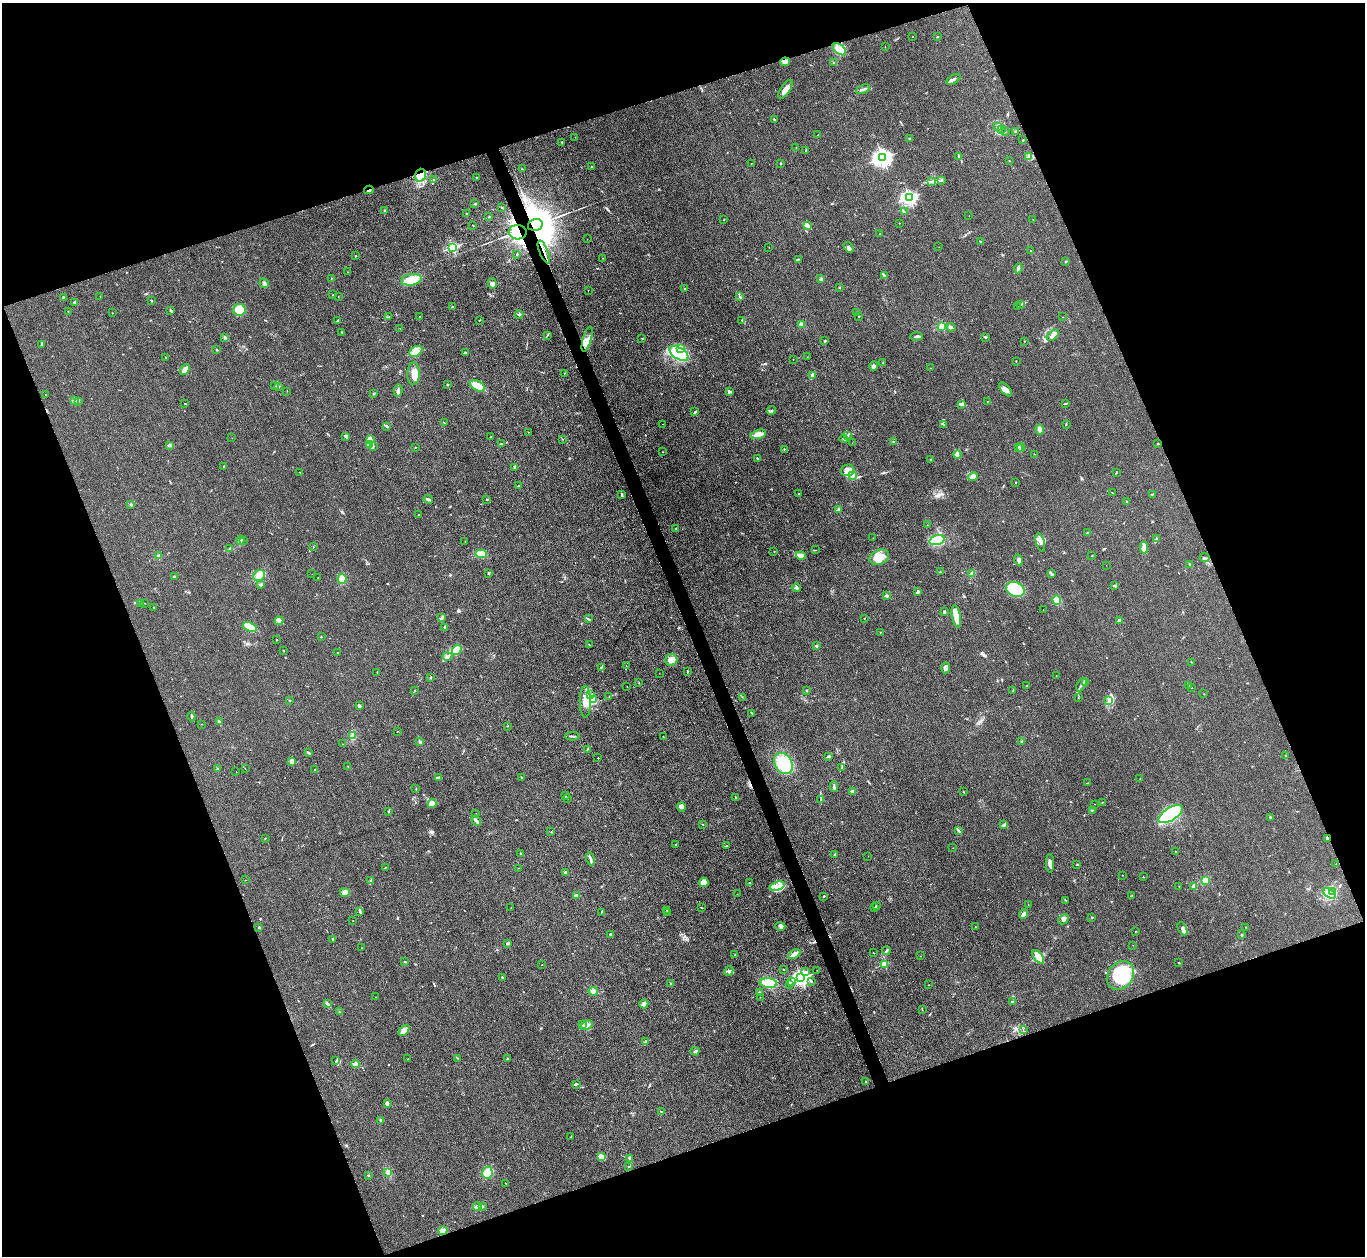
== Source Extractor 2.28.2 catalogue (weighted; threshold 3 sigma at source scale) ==
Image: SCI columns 2-5453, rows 149-5162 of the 5454 x 5440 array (HDU 1 of 3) = the unmasked area's bounding box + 8 px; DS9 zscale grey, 4 x 4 block average (1 PNG px = mean of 4 x 4 image px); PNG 1367 x 1258 px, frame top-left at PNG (2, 3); each listed source drawn as its Kron ellipse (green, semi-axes under 4 px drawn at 4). Shown black and unused: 40% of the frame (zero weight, under 3 of 4 exposures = <1% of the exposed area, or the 3 px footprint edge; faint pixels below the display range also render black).
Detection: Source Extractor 2.28.2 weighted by HDU 2 'WHT'. Background 0.0587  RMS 0.0052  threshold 0.0233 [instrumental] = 3 sigma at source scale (4.5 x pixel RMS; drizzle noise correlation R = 1.50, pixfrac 1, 0.05/0.05 arcsec/px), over >= 5 px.
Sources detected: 521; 6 inside a brighter object's white glare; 2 cosmic-ray / hot-pixel residue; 3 long thin detections or spike segments (spike, bleed or trail) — neither listed nor drawn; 13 coinciding with a brighter row at this scale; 39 inside a brighter listed object's ellipse — not listed separately; the other 458 listed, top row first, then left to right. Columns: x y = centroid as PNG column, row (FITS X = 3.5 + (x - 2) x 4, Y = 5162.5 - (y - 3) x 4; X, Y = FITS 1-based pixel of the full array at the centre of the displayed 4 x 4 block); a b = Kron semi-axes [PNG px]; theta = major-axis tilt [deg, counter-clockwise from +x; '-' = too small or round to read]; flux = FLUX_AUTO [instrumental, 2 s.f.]
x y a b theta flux
912 36 2 2 - 1.1
937 37 2 2 - 1.8
885 47 2 2 - 0.64
839 49 7 4 -39 27
785 62 5 3 - 10
834 63 2 2 - 1.6
953 79 8 2 28 7.2
863 89 7 2 23 5.4
785 90 11 4 56 19
774 119 2 2 - 3.1
997 126 3 2 - 2.4
1001 130 2 2 - 1.4
1005 132 2 2 - 0.89
1016 132 2 2 - 1.9
818 135 2 2 - 1.5
575 137 2 2 - 0.72
909 139 2 2 - 1.8
1023 140 2 2 - 0.92
562 142 2 2 - 2.6
796 147 2 2 - 0.68
806 150 3 2 - 1.2
959 156 3 2 - 2.9
1029 157 4 4 - 8.9
883 158 3 3 - 1500
1009 160 2 2 - 0.83
751 163 2 2 - 0.66
781 163 2 2 - 2.7
591 167 2 2 - 3.8
522 169 2 2 - 1.7
420 175 6 5 - 40
476 178 2 2 - 2.1
434 180 3 2 - 2.2
942 180 2 2 - 2.2
931 181 3 2 - 4
369 190 5 2 - 4.6
909 198 2 2 - 820
475 204 2 2 - 2
501 207 2 2 - 1.5
385 210 2 2 - 2.5
905 212 3 2 - 1.8
466 214 2 2 - 2.5
969 216 2 2 - 0.55
489 217 2 2 - 0.9
724 219 2 2 - 1.3
1033 219 2 2 - 0.85
899 223 2 2 - 1.4
473 225 2 2 - 1.4
535 225 7 5 15 25000
808 225 4 2 - 4.7
518 232 9 7 -4 39
880 234 2 2 - 5.5
587 239 2 2 - 0.84
981 242 3 2 - 2.4
452 247 2 2 - 370
769 247 2 2 - 0.48
849 247 6 3 -55 6.8
939 247 2 2 - 0.45
1031 251 2 2 - 1.1
544 252 12 2 -67 8.2
516 254 2 2 - 1.2
355 256 2 2 - 5
602 258 2 2 - 0.56
798 259 3 2 - 2.3
1066 261 3 2 - 2
1018 268 5 2 - 4.9
348 272 2 2 - 0.9
884 276 4 2 - 3.7
331 279 2 2 - 0.89
821 279 3 2 - 4.1
411 280 10 5 8 49
264 283 5 2 - 6.7
492 284 5 4 - 11
839 287 2 2 - 1.5
685 289 2 2 - 2.5
588 291 2 2 - 0.44
333 294 2 2 - 1.2
100 296 2 2 - 0.8
740 296 2 2 - 1.4
63 297 2 2 - 1.1
338 297 2 2 - 0.72
151 301 2 2 - 3
75 302 2 2 - 23
1021 304 2 2 - 1.2
452 307 2 2 - 2.7
1017 307 2 2 - 0.93
240 310 6 6 - 45
68 311 2 2 - 0.79
171 311 3 2 - 3.3
856 312 2 2 - 0.89
112 313 2 2 - 0.99
519 315 4 2 - 3.2
420 316 2 2 - 1
388 317 2 2 - 0.86
858 317 2 2 - 0.82
1063 317 2 2 - 0.73
479 320 2 2 - 1.4
741 320 2 2 - 1
337 321 3 2 - 3.7
801 324 4 2 - 4.1
942 326 2 2 - 170
951 327 4 3 - 4.7
400 328 2 2 - 1.1
342 332 2 2 - 1.4
547 335 2 2 - 1.5
1053 335 7 3 40 11
916 336 6 2 8 7.5
225 337 3 2 - 3.2
985 337 3 2 - 4.5
642 338 3 2 - 1.4
587 339 13 3 73 18
825 341 3 2 - 4.3
1024 341 2 2 - 1.1
41 345 4 2 - 3.6
681 348 2 2 - 2.9
217 350 2 2 - 2.4
416 351 7 5 29 26
465 352 3 2 - 3.5
679 353 10 5 -32 170
166 357 2 2 - 2
807 357 2 2 - 1
793 359 2 2 - 0.77
1016 361 2 2 - 0.83
883 363 2 2 - 1.5
874 366 5 3 - 5.8
930 368 2 2 - 0.51
185 369 6 3 47 11
564 373 2 2 - 0.86
414 374 11 6 89 28
812 376 2 2 - 14
447 385 2 2 - 3.9
274 386 2 2 - 2.1
477 386 8 5 -28 36
278 387 3 2 - 2.1
1005 389 8 4 -48 14
398 390 6 2 79 6.9
287 391 2 2 - 0.8
729 392 4 3 - 5.9
374 393 2 2 - 2.1
45 395 2 2 - 0.59
74 400 2 2 - 1.9
79 401 2 2 - 1
987 401 2 2 - 1.1
185 403 2 2 - 0.81
1065 403 3 2 - 1.8
961 404 4 2 - 4.5
772 410 4 2 - 2.8
695 412 3 2 - 2.9
444 423 2 2 - 1.3
662 424 2 2 - 0.9
943 424 3 2 - 2
1066 424 2 2 - 1.6
386 426 3 2 - 3.8
1040 430 5 3 - 16
528 432 2 2 - 0.69
758 434 8 3 14 19
848 435 2 2 - 2.9
346 436 3 2 - 3.3
491 437 2 2 - 1.5
232 438 2 2 - 0.68
370 439 3 3 - 6.9
563 439 2 2 - 0.58
844 439 4 2 - 1.9
893 442 2 2 - 1.8
852 443 2 2 - 0.67
501 444 3 2 - 1.6
1158 444 3 2 - 1.5
169 445 3 3 - 3.3
369 445 4 2 - 5.1
373 446 2 2 - 1.5
415 447 2 2 - 1.6
1018 447 2 2 - 1.9
1021 447 4 2 - 4
784 449 2 2 - 1.8
663 452 2 2 - 0.71
1034 454 2 2 - 1.1
958 455 4 3 - 6.6
757 458 2 2 - 2.1
931 460 2 2 - 1.1
224 466 2 2 - 3.7
515 467 2 2 - 2.1
848 470 7 6 - 18
300 472 2 2 - 1.1
1116 473 2 2 - 1.2
853 476 3 2 - 3.2
973 477 5 4 - 20
1016 483 2 2 - 1.5
518 486 2 2 - 3.8
1112 493 2 2 - 1.3
622 494 3 2 - 2.6
799 494 2 2 - 1.3
1152 494 2 2 - 1.1
428 499 4 2 - 6.4
486 499 2 2 - 0.89
1127 502 2 2 - 0.78
131 504 3 2 - 3
839 510 2 2 - 49
419 515 2 2 - 1.7
928 525 2 2 - 0.48
676 528 2 2 - 1.2
1087 532 2 2 - 1.3
873 538 2 2 - 0.54
1156 539 2 2 - 1.6
240 540 4 3 - 6.1
243 540 2 2 - 2.1
937 540 8 4 16 130
465 542 2 2 - 0.64
1040 542 9 3 -75 11
313 547 2 2 - 1.2
1144 548 6 3 88 10
230 549 4 2 - 7.4
815 550 2 2 - 1.5
774 551 2 2 - 0.77
481 554 6 4 -4 31
801 555 5 3 - 22
158 556 3 2 - 4.7
1092 556 2 2 - 1.6
879 557 10 7 22 33
1205 558 5 3 - 6.4
1019 560 5 3 - 8.6
1106 565 2 2 - 0.52
1190 565 3 2 - 1.9
940 572 2 2 - 1.2
488 573 3 2 - 1.6
312 574 2 2 - 0.68
972 574 2 2 - 8.2
1052 574 4 2 - 11
259 575 6 5 - 19
174 577 3 2 - 1.7
318 578 2 2 - 1.3
342 579 5 4 - 25
261 585 2 2 - 5.4
1115 586 2 2 - 7.7
797 588 4 2 - 3.8
1015 589 9 7 -20 72
917 592 3 2 - 6.2
886 596 2 2 - 32
1057 600 5 3 - 28
144 603 2 2 - 0.66
140 604 2 2 - 0.99
154 608 2 2 - 1.4
1043 610 2 2 - 0.79
944 612 2 2 - 18
956 616 11 3 -79 35
442 617 3 2 - 4.6
864 618 2 2 - 1.3
588 619 2 2 - 1.6
1119 620 2 2 - 31
279 621 4 2 - 4.6
250 627 7 4 -22 39
444 627 2 2 - 1.1
880 632 2 2 - 0.96
321 637 2 2 - 1.6
276 639 2 2 - 1.6
589 645 2 2 - 1.3
816 646 2 2 - 17
457 650 5 4 - 32
283 651 2 2 - 2.1
337 652 2 2 - 0.79
447 656 5 2 - 5.3
671 660 6 6 - 23
1191 662 2 2 - 1.1
626 666 2 2 - 0.97
601 667 4 2 - 3.1
945 668 5 3 - 16
687 671 3 2 - 2.4
377 673 2 2 - 1.5
659 673 2 2 - 0.54
1056 676 2 2 - 0.64
430 677 2 2 - 2.3
639 682 2 2 - 0.6
1085 682 2 2 - 3.6
1081 685 7 2 60 7.7
1189 685 2 2 - 1.2
627 686 2 2 - 0.48
1026 686 2 2 - 2.7
1191 687 2 2 - 0.6
415 690 2 2 - 1.3
807 690 2 2 - 1.8
1013 690 2 2 - 0.98
591 694 3 2 - 2.8
1204 694 2 2 - 0.91
609 696 2 2 - 0.88
742 697 2 2 - 0.85
1078 698 2 2 - 1
594 699 4 3 - 6
290 700 3 2 - 1.6
1108 701 3 2 - 4.7
585 702 16 5 -90 42
359 706 3 3 - 6.2
752 713 2 2 - 2.5
192 717 5 2 - 3.6
219 722 2 2 - 1.5
201 724 2 2 - 0.72
508 726 2 2 - 0.8
397 731 2 2 - 1.1
353 736 4 3 - 6
572 736 7 2 -1 5.5
663 737 2 2 - 3.1
420 741 3 2 - 3.2
1022 741 4 2 - 2.3
342 744 2 2 - 0.78
587 749 3 2 - 1.8
308 753 4 2 - 3.1
829 756 2 2 - 19
1286 756 2 2 - 2
598 758 2 2 - 3.6
292 761 3 3 - 5.1
783 763 11 8 -59 100
348 766 2 2 - 1.9
842 768 3 2 - 2.9
218 769 2 2 - 16
245 769 2 2 - 0.6
315 770 2 2 - 2.1
236 772 2 2 - 0.49
439 777 3 2 - 4.4
521 778 2 2 - 2.6
1140 779 2 2 - 0.99
1087 783 2 2 - 1.4
834 787 5 2 - 5.8
416 789 2 2 - 1.4
852 791 3 2 - 3.2
963 792 2 2 - 1.4
565 795 2 2 - 5.6
568 798 2 2 - 0.81
736 798 3 2 - 1.9
821 800 2 2 - 1.3
1102 802 2 2 - 0.71
432 803 5 4 - 15
1095 804 2 2 - 0.6
682 807 5 4 - 8
1092 810 2 2 - 1.6
388 812 2 2 - 2
476 813 2 2 - 0.45
1171 814 14 6 32 260
1270 818 3 2 - 3.2
476 821 6 2 -56 6.8
703 824 2 2 - 1.1
1003 825 3 2 - 2.3
958 831 3 2 - 3.6
551 832 2 2 - 0.86
1327 838 3 2 - 8.5
265 839 2 2 - 1.4
676 844 2 2 - 1
727 846 2 2 - 1.3
953 848 2 2 - 0.72
1175 851 2 2 - 0.84
520 853 2 2 - 2.8
835 854 3 2 - 2.3
868 856 2 2 - 0.62
590 859 6 2 -77 7.5
1050 863 9 3 -89 12
1336 864 2 2 - 0.89
1077 865 3 2 - 1.6
385 868 2 2 - 1.2
519 868 2 2 - 0.9
565 872 3 2 - 5.9
1122 875 2 2 - 1.3
1143 877 2 2 - 2
245 880 2 2 - 0.68
1205 880 4 4 - 12
371 881 3 2 - 2.9
704 882 5 4 - 16
749 883 2 2 - 1.5
777 886 8 4 17 23
1194 886 2 2 - 48
1179 887 3 2 - 0.85
1333 891 3 2 - 2.4
345 892 5 4 - 13
1330 893 7 3 -32 14
737 894 2 2 - 0.85
576 896 3 2 - 5.7
824 896 2 2 - 3
1132 896 3 2 - 2
1065 900 2 2 - 0.88
1028 904 2 2 - 0.55
876 905 2 2 - 2.7
511 908 2 2 - 0.82
701 908 2 2 - 0.71
875 908 2 2 - 1.6
667 910 2 2 - 1.2
360 912 4 2 - 4.5
601 912 2 2 - 1.1
667 912 2 2 - 1.2
1023 914 5 3 - 7
1092 917 3 2 - 1.8
1063 919 6 3 45 9.6
353 921 2 2 - 0.63
780 926 5 2 - 5.7
259 927 2 2 - 2.8
976 927 2 2 - 1
1246 927 2 2 - 0.85
1183 929 7 4 -64 11
1136 931 2 2 - 0.89
610 934 3 2 - 5.7
1241 935 3 2 - 2.6
333 939 2 2 - 2.6
507 943 3 2 - 3.8
1133 945 2 2 - 0.7
362 948 2 2 - 0.7
886 951 4 2 - 4.8
874 953 3 2 - 1.3
794 954 6 3 29 14
735 955 2 2 - 1.1
921 956 2 2 - 0.87
1038 957 8 3 -54 25
405 962 2 2 - 2.2
1179 963 2 2 - 2.2
884 964 2 2 - 150
542 965 2 2 - 0.84
783 970 2 2 - 0.71
817 970 2 2 - 0.59
729 971 5 3 - 6.4
805 972 2 2 - 8.1
1120 975 15 12 52 160
502 977 2 2 - 4
801 978 3 2 - 980
791 982 3 2 - 3.3
811 982 2 2 - 2.7
768 983 9 5 -5 62
671 984 2 2 - 1.1
790 984 3 2 - 1.9
929 985 2 2 - 0.63
593 991 4 4 - 12
759 992 2 2 - 3.2
375 997 2 2 - 0.68
760 997 2 2 - 0.56
1013 1002 3 2 - 4.3
328 1004 3 2 - 3.1
644 1004 4 3 - 15
922 1010 2 2 - 0.92
340 1012 2 2 - 0.53
582 1025 2 2 - 1.3
587 1025 6 3 27 9.4
404 1030 6 3 45 27
1023 1030 2 2 - 0.91
646 1041 3 3 - 4.3
695 1051 4 2 - 4.2
457 1058 2 2 - 0.97
408 1059 2 2 - 1.5
507 1059 2 2 - 2.1
336 1061 2 2 - 2.6
356 1064 4 3 - 7.8
866 1081 2 2 - 1.5
576 1084 3 2 - 3.4
387 1103 4 2 - 7.1
661 1111 3 2 - 1.7
381 1120 2 2 - 3.3
571 1137 3 2 - 2.1
601 1157 2 2 - 2.6
630 1159 3 3 - 4.5
629 1166 3 2 - 1.8
388 1172 4 3 - 7.6
487 1173 6 5 - 30
368 1175 2 2 - 8.9
506 1183 2 2 - 0.77
477 1207 4 3 - 6
483 1207 2 2 - 3
443 1230 4 2 - 25
Overlapping masked pixels (flux is a lower limit): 6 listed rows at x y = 420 175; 369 190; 535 225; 518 232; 544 252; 1327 838
Diffuse or blended objects may show on this block-average render without a row.